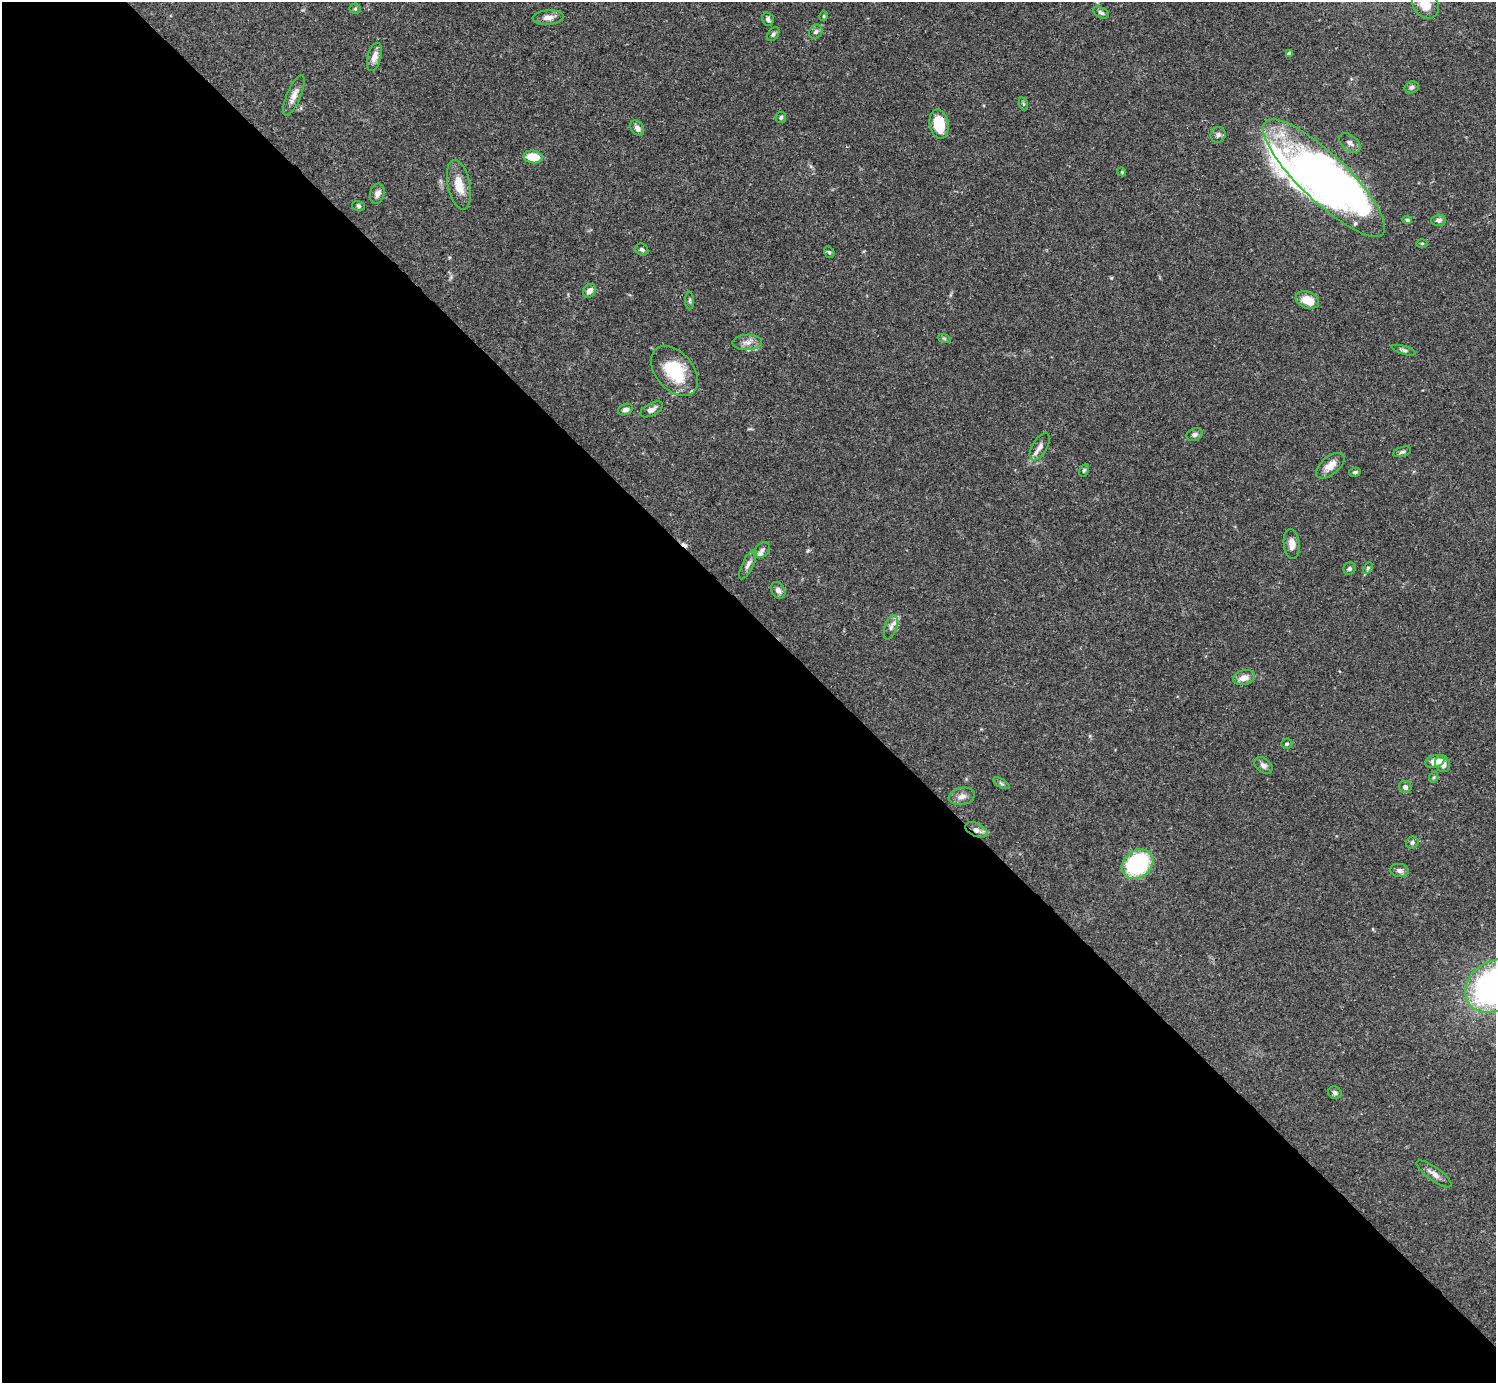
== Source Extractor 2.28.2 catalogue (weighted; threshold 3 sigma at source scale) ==
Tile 9 of 4 x 4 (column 1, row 3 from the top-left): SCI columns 1-1494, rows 1539-2919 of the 5981 x 5981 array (HDU 1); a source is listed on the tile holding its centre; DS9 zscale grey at full resolution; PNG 1498 x 1385 px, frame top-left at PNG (2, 2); each listed source drawn as its Kron ellipse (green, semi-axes under 4 px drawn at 4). Shown black and unused: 55% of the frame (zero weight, under 3 of 4 exposures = <1% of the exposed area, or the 3 px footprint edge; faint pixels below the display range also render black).
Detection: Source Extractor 2.28.2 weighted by HDU 2 'WHT'; one run over the whole footprint, this tile lists its part. Background 0.0728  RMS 0.0032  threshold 0.0145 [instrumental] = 3 sigma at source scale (4.5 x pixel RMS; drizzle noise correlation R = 1.50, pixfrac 1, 0.05/0.05 arcsec/px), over >= 5 px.
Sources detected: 77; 4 inside a brighter object's white glare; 1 cosmic-ray / hot-pixel residue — neither listed nor drawn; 5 inside a brighter listed object's ellipse — not listed separately; the other 67 listed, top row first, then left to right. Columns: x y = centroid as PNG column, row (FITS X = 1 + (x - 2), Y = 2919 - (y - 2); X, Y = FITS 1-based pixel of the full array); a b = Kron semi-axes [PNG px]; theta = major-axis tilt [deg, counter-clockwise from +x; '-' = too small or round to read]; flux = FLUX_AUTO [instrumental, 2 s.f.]
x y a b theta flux
1425 5 15 12 -48 6.1
355 9 5 5 - 0.43
1101 13 8 5 -27 0.78
824 16 4 4 - 0.37
548 17 15 7 4 2.3
768 19 7 5 -73 0.83
816 32 7 6 - 0.81
773 34 8 5 54 0.73
1289 54 4 4 - 1.4
374 57 14 6 74 2.2
1412 87 7 6 - 0.9
294 95 22 7 67 2.5
1024 104 7 4 -70 0.48
781 117 5 5 - 0.66
939 124 15 9 -79 9.9
637 128 8 6 -56 1.5
1218 135 8 7 - 1.1
1350 143 12 7 -39 1.5
533 157 9 6 -5 7
1122 172 4 3 - 0.3
1324 178 81 23 -44 97
459 185 25 11 -78 5.5
377 194 10 7 75 1.4
359 206 6 5 - 0.54
1407 220 5 4 - 0.53
1439 220 7 5 3 1
1422 243 5 3 - 0.33
642 249 7 5 -29 0.71
829 252 6 5 - 0.5
589 291 7 6 - 2.1
690 300 9 4 90 0.58
1307 300 12 8 -21 4.9
944 338 7 4 -19 0.48
747 342 15 7 1 2.2
1404 350 12 4 -16 0.78
674 371 29 18 -49 15
652 409 12 6 28 1.6
625 410 7 5 22 1.3
1195 435 8 6 21 0.88
1040 447 15 7 60 1.8
1402 452 9 4 17 0.69
1330 466 17 9 40 3.4
1084 470 7 4 63 0.49
1355 472 6 4 10 0.67
1292 544 15 8 -83 2.4
762 550 9 6 47 1.1
748 565 16 5 64 1.5
1368 568 6 4 61 0.49
1350 569 6 6 - 0.73
778 590 9 6 -58 1.3
891 627 13 6 72 1.4
1244 678 11 7 13 2.6
1287 744 6 5 - 0.53
1435 761 10 6 15 3.6
1443 764 9 7 -64 2.3
1263 765 10 7 -38 1.4
1434 777 6 3 71 0.44
1001 783 9 4 -30 0.63
1405 787 6 6 - 0.99
962 796 13 8 12 1.9
976 830 12 6 -25 1.8
1412 843 6 6 - 0.82
1138 864 17 13 37 29
1400 870 9 6 -7 1.4
1495 986 31 24 32 130
1335 1093 7 6 - 0.94
1434 1174 21 6 -36 2
Overlapping masked pixels (flux is a lower limit): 2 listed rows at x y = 1324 178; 976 830
Isophote crosses this tile's border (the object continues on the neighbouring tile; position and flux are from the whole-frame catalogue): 2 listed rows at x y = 1425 5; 1495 986